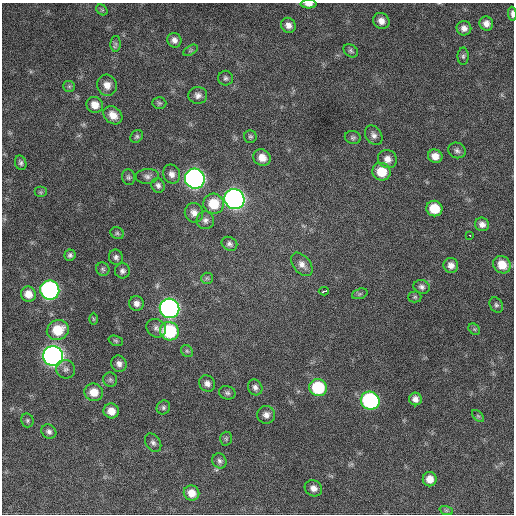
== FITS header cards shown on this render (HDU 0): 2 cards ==
NAXIS1  =                  512 / Axis length
NAXIS2  =                  512 / Axis length

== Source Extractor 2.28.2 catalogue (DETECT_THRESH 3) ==
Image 512 x 512 px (HDU 0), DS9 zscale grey, 1 PNG px = 1 image px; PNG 516 x 516 px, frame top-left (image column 1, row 512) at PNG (2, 3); each listed source drawn as its Kron ellipse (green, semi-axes under 4 px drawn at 4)
Background 494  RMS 23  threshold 67.7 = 3 sigma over >= 5 px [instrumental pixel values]
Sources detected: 92; all 92 listed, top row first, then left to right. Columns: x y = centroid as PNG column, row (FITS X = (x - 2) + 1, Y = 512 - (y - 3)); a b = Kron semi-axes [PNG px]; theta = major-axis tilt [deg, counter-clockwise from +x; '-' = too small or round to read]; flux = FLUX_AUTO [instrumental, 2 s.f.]
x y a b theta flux
309 4 8 4 -1 7700
102 10 6 4 -43 2200
512 14 7 3 -87 4500
381 21 8 7 - 10000
486 23 7 6 - 9300
288 25 8 7 - 8100
464 28 7 7 - 7900
174 40 7 7 - 7100
116 44 8 5 88 3900
191 50 8 4 31 2800
351 51 8 6 -38 3200
463 56 8 5 90 3500
226 78 7 7 - 4100
107 85 10 10 - 13000
69 86 6 5 - 2500
198 95 9 8 - 7500
159 103 7 5 -2 3000
95 105 8 7 - 15000
113 115 10 8 -41 15000
374 135 10 8 -55 6800
137 136 7 5 44 3000
250 136 6 6 - 2900
353 137 8 6 -12 3700
457 150 9 7 -26 5000
435 156 7 6 - 13000
262 158 9 8 - 15000
387 159 10 9 - 11000
21 163 7 5 -71 4000
381 172 9 8 - 34000
172 174 9 8 - 8200
147 176 11 7 5 6100
128 177 8 6 -80 3400
195 179 10 10 - 740000
158 185 7 6 - 5100
41 192 6 5 - 2700
234 199 10 10 - 770000
214 204 10 10 - 39000
434 209 8 7 - 36000
194 213 10 9 - 9400
205 220 9 9 - 6300
482 224 7 6 - 8000
117 233 7 5 -26 3000
470 235 3 2 - 4200
229 244 8 6 -31 4800
70 255 6 5 - 3900
116 257 7 7 - 4900
302 264 13 8 -51 10000
451 265 7 7 - 8900
502 265 9 8 - 23000
103 269 7 6 - 3400
122 271 7 7 - 5200
207 278 6 5 - 2500
422 287 8 7 - 5500
50 290 10 9 - 400000
324 291 5 3 - 18000
28 294 8 7 - 15000
360 294 8 5 20 3100
415 297 6 5 - 2500
136 303 7 7 - 7700
496 305 8 6 -58 3600
170 308 10 9 - 610000
93 319 6 4 -89 1800
156 328 10 9 - 6700
474 329 6 5 - 2600
58 330 11 10 - 38000
169 331 9 9 - 110000
116 341 7 5 -19 2500
187 351 6 5 - 2900
53 356 10 9 - 920000
119 364 8 7 - 6800
66 369 9 9 - 5800
110 380 7 7 - 3600
207 383 9 7 -46 7500
255 387 8 7 - 5600
318 388 9 8 - 80000
94 392 9 8 - 20000
227 393 8 6 -16 4200
415 399 6 6 - 7600
370 401 9 9 - 230000
163 407 7 6 - 3700
111 411 8 7 - 16000
266 415 9 9 - 8300
478 416 7 4 -44 2500
27 420 7 6 - 2900
49 431 8 6 -37 5200
226 439 7 6 - 2900
153 443 10 7 -55 5400
219 461 8 6 -58 4700
430 479 7 7 - 14000
313 488 9 7 -30 8900
192 493 8 7 - 16000
446 510 7 4 -18 2500
At the frame edge (FLAGS 8, measured only in part): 2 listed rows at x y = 309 4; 512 14